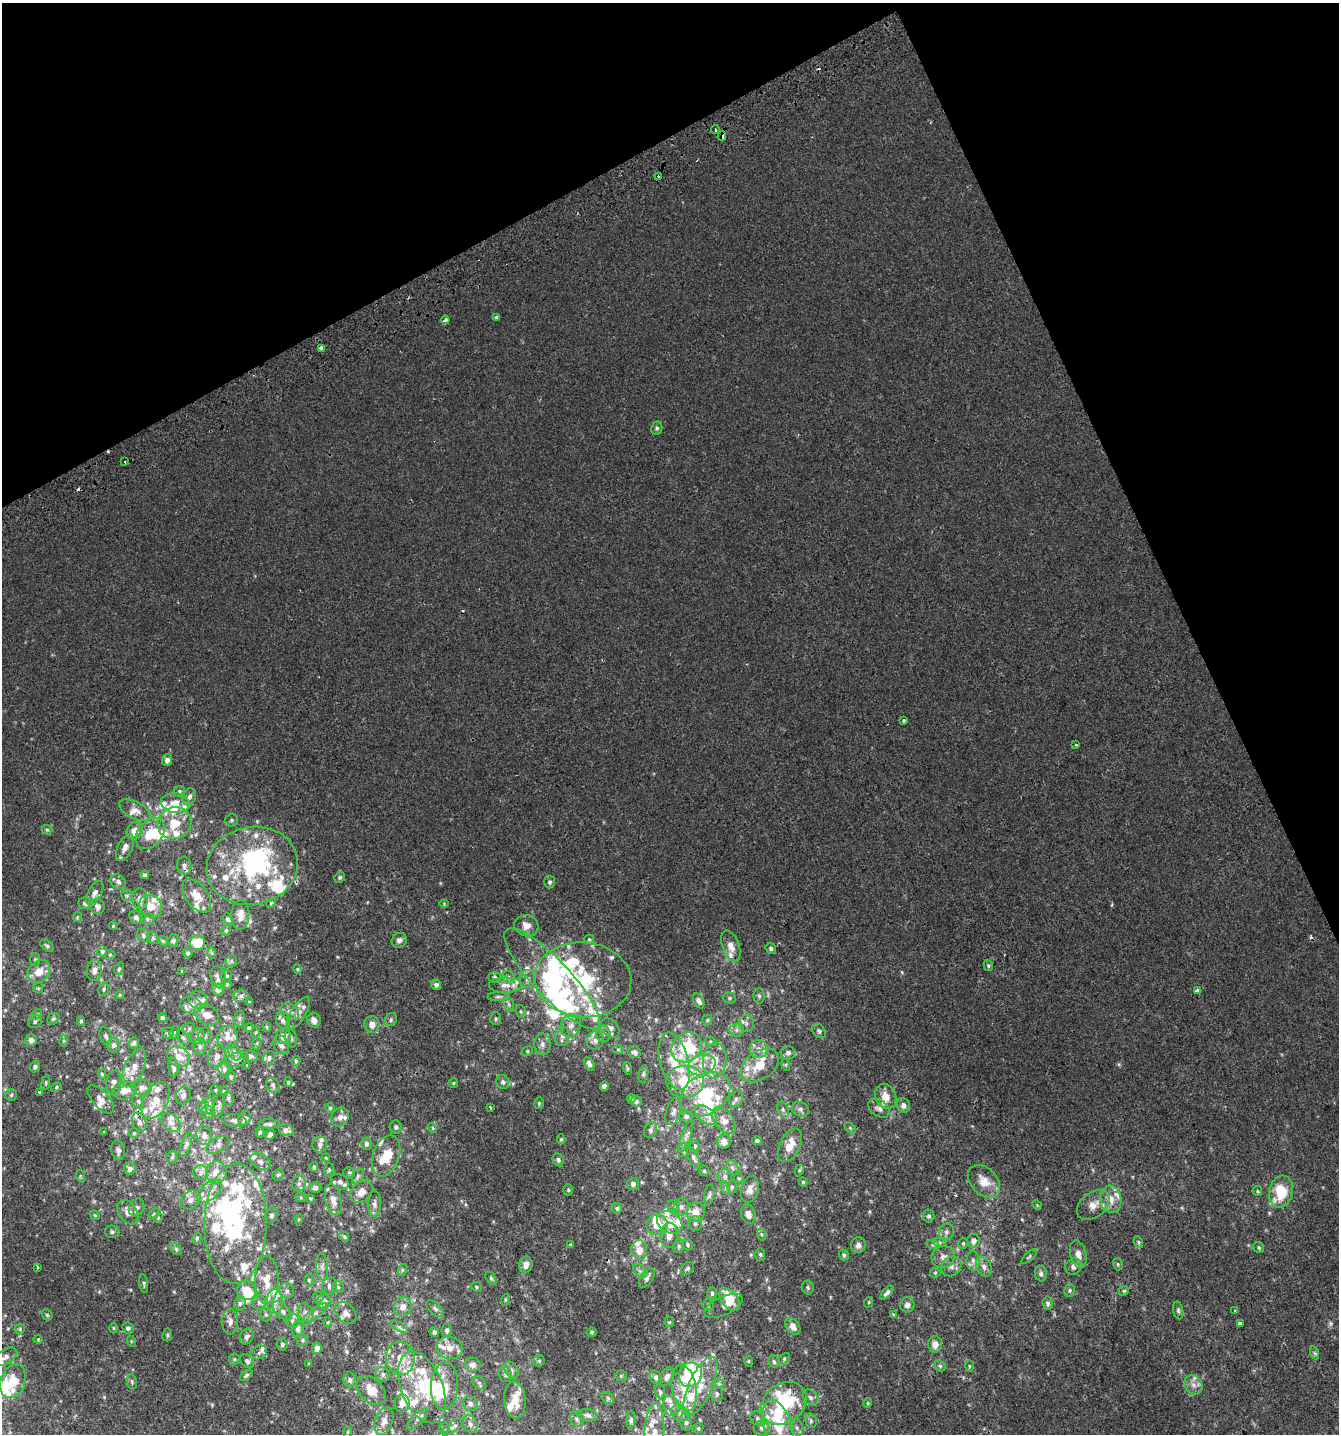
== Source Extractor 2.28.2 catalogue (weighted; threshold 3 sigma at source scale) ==
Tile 3 of 4 x 4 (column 3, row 1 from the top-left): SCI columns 2850-4186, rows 4335-5766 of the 5641 x 5808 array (HDU 1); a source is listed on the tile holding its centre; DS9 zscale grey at full resolution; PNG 1341 x 1436 px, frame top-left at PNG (2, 3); each listed source drawn as its Kron ellipse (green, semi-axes under 4 px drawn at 4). Shown black and unused: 23% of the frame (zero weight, under 2 of 3 exposures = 2% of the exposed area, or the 3 px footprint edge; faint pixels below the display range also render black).
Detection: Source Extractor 2.28.2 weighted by HDU 2 'WHT'; one run over the whole footprint, this tile lists its part. Background 0.00169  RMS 0.003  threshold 0.0136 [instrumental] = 3 sigma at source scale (4.5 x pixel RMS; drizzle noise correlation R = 1.50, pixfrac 1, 0.0396/0.0396 arcsec/px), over >= 5 px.
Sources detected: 594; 10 inside a brighter object's white glare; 4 cosmic-ray / hot-pixel residue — neither listed nor drawn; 130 inside a brighter listed object's ellipse — not listed separately; the other 450 listed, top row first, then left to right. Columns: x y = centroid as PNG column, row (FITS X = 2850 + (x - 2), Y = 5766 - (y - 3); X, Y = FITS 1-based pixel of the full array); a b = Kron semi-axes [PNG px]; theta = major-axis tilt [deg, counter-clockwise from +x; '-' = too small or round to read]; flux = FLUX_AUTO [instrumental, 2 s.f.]
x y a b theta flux
715 129 4 3 - 1.8
722 136 5 3 - 6.1
658 176 3 3 - 3
496 317 3 3 - 0.88
445 320 4 3 - 1.4
321 348 4 3 - 1.2
657 428 7 5 81 0.59
125 462 3 3 - 0.77
904 720 4 3 - 0.48
1076 745 4 3 - 0.29
167 760 6 5 - 1.2
179 791 5 5 - 0.56
189 797 9 6 66 1
175 803 14 10 -4 3.2
135 810 17 8 -28 2.3
231 820 6 6 - 0.58
174 823 17 16 - 6.7
47 830 5 5 - 0.38
135 830 9 7 54 3.1
150 833 17 12 52 6.7
125 847 14 7 64 2
184 866 9 7 -85 1.1
252 866 46 39 13 54
145 875 4 4 - 0.64
340 877 5 5 - 0.49
118 882 8 7 - 0.92
550 882 6 5 - 0.66
95 893 13 6 60 1.5
127 896 6 5 - 0.56
197 896 19 11 -54 4.2
140 899 10 8 89 1.9
85 903 7 6 - 0.79
271 903 5 4 - 0.39
444 904 4 4 - 0.26
151 906 12 11 - 4
98 907 7 7 - 1.5
240 915 15 9 86 2.7
77 917 5 4 - 0.33
136 917 7 6 - 0.93
147 919 7 5 -2 0.66
228 919 6 5 - 0.7
113 926 4 3 - 0.26
526 926 12 10 -16 2.4
226 930 6 4 69 0.39
143 935 7 6 - 0.71
153 938 6 5 - 0.49
589 939 5 4 - 0.35
173 940 6 5 - 0.73
399 940 8 7 - 1.1
163 941 5 4 - 0.33
198 943 7 7 - 7.6
47 946 8 4 -34 0.57
731 946 16 8 -70 2.8
771 948 5 5 - 0.58
102 951 5 4 - 0.58
188 953 5 4 - 0.53
212 953 6 4 -89 0.35
110 955 5 5 - 0.39
35 960 6 5 - 0.44
231 961 6 5 - 0.51
988 965 6 4 -75 0.44
119 969 6 4 67 0.45
297 969 4 4 - 0.29
94 970 11 7 85 1.6
39 971 12 10 46 3.6
182 971 4 3 - 0.26
226 976 6 6 - 0.81
218 977 11 7 -77 1.1
494 977 6 5 - 0.5
509 977 7 5 -48 0.69
527 979 9 8 - 1.3
552 979 67 18 -47 33
583 980 48 37 -5 29
227 984 5 4 - 0.51
436 985 5 5 - 0.95
505 985 16 8 0 2.1
38 988 5 5 - 0.37
104 989 6 5 - 0.5
218 990 6 5 - 1.5
1198 990 4 4 - 1.2
120 995 4 3 - 0.34
241 996 7 6 - 0.88
759 996 8 5 -89 0.62
498 997 11 4 1 0.65
729 998 6 5 - 0.54
198 1000 9 8 - 1.5
699 1001 8 5 -61 0.96
249 1002 4 4 - 0.33
509 1004 8 5 -70 0.58
191 1005 11 8 -16 1.9
290 1011 10 7 -30 1.4
521 1011 6 5 - 0.43
298 1013 18 7 58 2
37 1014 6 4 42 0.42
207 1015 13 9 -31 3.2
162 1017 4 4 - 0.51
240 1018 8 5 83 0.64
53 1019 6 5 - 0.56
496 1019 6 5 - 0.55
283 1020 8 6 -68 0.9
314 1020 8 6 -72 1.7
391 1020 7 5 53 0.62
707 1020 5 5 - 0.4
35 1021 7 6 - 0.77
81 1021 5 3 - 0.48
746 1023 8 7 - 1.1
372 1024 8 7 - 2.3
571 1026 12 10 69 2.2
267 1027 5 4 - 0.33
249 1028 5 4 - 0.36
610 1028 11 8 -46 1.3
189 1029 7 5 45 0.56
736 1030 7 6 - 1
819 1031 8 6 -46 0.7
256 1032 6 3 72 0.34
168 1033 5 5 - 0.51
175 1033 6 5 - 0.5
603 1034 8 7 - 1.1
106 1036 9 6 -70 0.68
198 1036 8 6 63 0.98
204 1036 8 6 74 0.96
283 1036 7 7 - 2.2
562 1036 9 7 83 1.4
227 1037 11 10 - 2.4
183 1038 8 5 -53 0.69
291 1038 9 5 -79 0.72
31 1040 6 5 - 1.3
595 1040 9 8 - 1.6
64 1041 6 4 89 0.36
711 1042 6 3 -20 0.34
134 1043 6 5 - 0.65
257 1043 6 4 72 0.41
542 1044 10 8 -89 1.5
113 1045 7 6 - 0.95
281 1045 10 7 -63 1.6
200 1046 8 6 90 0.91
686 1047 16 14 42 16
618 1049 5 4 - 0.33
759 1049 9 9 - 1.9
527 1051 6 4 23 0.43
235 1052 9 6 -60 1
634 1052 6 6 - 0.73
788 1053 7 7 - 1
217 1056 11 9 65 1.7
250 1056 7 6 - 0.94
179 1057 12 9 -33 3.2
269 1058 7 6 - 0.75
237 1059 12 7 20 1.5
296 1061 5 4 - 0.4
674 1061 29 14 -74 8.2
715 1061 18 12 84 4.8
589 1064 7 5 -63 0.82
247 1065 4 3 - 0.28
702 1065 14 10 16 3.7
760 1065 21 14 36 6.4
786 1065 6 4 -73 0.31
35 1067 6 5 - 0.87
134 1067 21 9 67 3.4
174 1067 9 5 -84 1.2
627 1068 6 4 -71 0.35
224 1069 8 6 -81 0.73
102 1074 5 4 - 0.36
643 1074 8 5 77 0.52
231 1077 6 4 -77 0.46
288 1082 5 4 - 0.38
503 1082 7 6 - 0.89
685 1082 19 16 -1 11
46 1083 7 3 82 0.43
114 1083 12 7 84 1.3
453 1083 5 5 - 0.37
273 1085 8 6 -56 0.76
604 1086 5 4 - 0.91
56 1087 5 4 - 0.38
142 1088 9 7 10 1.4
125 1090 12 9 9 2.8
215 1090 5 3 - 0.25
224 1091 4 4 - 0.37
39 1092 3 3 - 0.34
705 1094 27 19 34 16
11 1095 6 6 - 0.54
183 1095 9 7 67 1.3
886 1096 13 10 -67 3.1
228 1098 7 5 -77 0.56
101 1099 17 8 -48 2.1
631 1099 4 4 - 0.56
736 1099 9 6 68 0.83
156 1100 20 12 61 4.6
138 1101 7 5 -63 0.66
636 1101 5 5 - 0.77
539 1103 6 4 76 0.46
210 1105 9 4 90 0.66
219 1105 12 5 81 0.75
903 1105 7 6 - 1.3
490 1107 3 2 - 0.49
203 1108 6 4 -73 0.43
330 1108 5 5 - 0.46
879 1108 12 8 -35 1.4
783 1109 8 5 -64 0.74
800 1109 9 7 -26 0.95
673 1111 14 7 73 1.5
207 1113 7 7 - 0.74
706 1115 13 7 -39 2.5
686 1116 7 6 - 0.85
340 1117 10 8 54 1.5
245 1118 7 6 - 1
234 1121 12 6 -8 1
724 1121 15 9 -53 2.7
139 1122 10 7 -70 1.2
171 1123 11 7 -44 1.5
269 1124 11 5 -3 0.69
396 1127 6 6 - 0.78
432 1128 5 4 - 0.48
850 1128 6 4 -45 0.42
286 1130 8 5 -16 1.3
651 1130 8 6 66 0.85
104 1132 4 3 - 0.21
260 1132 5 4 - 0.45
134 1133 5 4 - 0.35
270 1134 6 4 59 0.86
204 1135 10 7 -74 1.4
686 1136 16 4 72 1.3
561 1139 5 4 - 0.39
757 1140 5 4 - 0.53
724 1142 7 7 - 1.7
186 1144 12 5 71 0.96
320 1144 8 7 - 1.2
366 1144 6 5 - 0.76
218 1145 12 7 28 1.2
790 1145 18 10 63 4.4
695 1146 5 4 - 0.41
118 1150 10 7 -79 1
684 1150 7 7 - 0.98
386 1156 21 13 71 6.7
172 1157 6 5 - 0.5
326 1158 4 3 - 0.25
694 1158 12 5 -64 0.89
558 1160 6 5 - 0.71
260 1162 11 7 -27 1.4
314 1167 5 4 - 0.62
732 1168 8 6 -68 0.86
130 1169 6 6 - 1.1
329 1170 6 5 - 0.46
799 1170 6 4 64 0.4
704 1171 5 5 - 0.37
216 1172 11 10 - 3.4
349 1172 6 5 - 0.45
201 1173 7 7 - 1.1
278 1175 6 5 - 0.47
80 1176 6 4 -72 0.36
358 1176 8 5 63 0.74
725 1176 7 7 - 0.97
739 1178 5 4 - 0.36
984 1181 19 13 -46 4.3
340 1182 9 7 -33 0.95
803 1182 4 4 - 0.36
299 1184 8 7 - 0.94
633 1184 6 6 - 0.99
732 1187 6 5 - 0.54
315 1188 6 5 - 0.82
726 1188 7 4 -70 0.48
750 1189 14 8 76 2.1
568 1190 6 4 -88 0.43
210 1191 14 8 41 2.5
1257 1191 5 4 - 0.37
361 1192 12 9 47 2.3
1281 1192 16 11 75 11
709 1195 11 5 80 0.74
301 1198 5 3 - 0.34
310 1198 4 3 - 0.31
1111 1199 14 10 -80 3.2
190 1200 11 8 36 1.6
333 1200 16 8 -77 2.4
374 1204 13 6 89 1.2
1037 1205 5 4 - 0.26
1093 1205 18 12 38 3.3
673 1206 6 6 - 0.54
137 1207 9 7 62 1.2
681 1207 8 7 - 1.4
617 1208 5 5 - 0.52
128 1212 13 9 -56 2.4
696 1212 10 9 - 3.2
154 1214 7 4 46 0.41
748 1214 10 7 -68 1.9
95 1215 5 4 - 0.41
271 1215 8 6 69 0.75
929 1216 6 6 - 0.67
158 1218 5 4 - 0.28
299 1219 5 3 - 0.26
235 1223 60 31 89 42
670 1223 14 10 -33 6
695 1223 7 7 - 0.82
657 1225 11 10 - 4
112 1232 7 6 - 0.73
946 1232 9 7 68 1.1
761 1234 6 4 -71 0.41
669 1235 12 8 87 2.4
344 1237 5 4 - 0.44
197 1238 6 4 77 0.41
973 1241 7 6 - 1.5
939 1242 7 4 -19 0.61
1138 1242 6 4 -63 0.43
963 1243 5 4 - 0.38
687 1244 6 5 - 0.56
570 1245 4 3 - 0.31
858 1245 8 7 - 1.4
933 1245 6 4 -16 0.52
679 1246 7 5 75 0.61
1259 1248 6 5 - 0.51
176 1249 7 4 -46 0.46
639 1250 10 8 -80 3.4
760 1254 6 5 - 0.47
1078 1254 14 8 -75 2.2
844 1255 5 5 - 0.59
943 1257 12 11 - 2
1029 1257 9 3 43 0.47
973 1261 10 6 -89 1.2
1118 1264 6 4 -71 0.45
526 1265 8 6 78 1.9
951 1266 11 9 40 1.5
37 1267 3 3 - 0.95
322 1267 13 6 -87 1.2
984 1267 10 7 -65 1.3
1073 1267 8 8 - 1.3
688 1268 7 5 47 0.58
402 1270 6 3 72 0.37
640 1271 8 5 -44 0.8
935 1273 5 5 - 0.35
1041 1273 8 6 -84 0.9
491 1278 7 4 -63 0.55
647 1278 11 6 56 1.1
267 1280 24 12 90 5
309 1280 5 4 - 0.37
144 1284 9 3 -82 0.47
330 1286 8 7 - 1.4
338 1287 6 5 - 0.57
476 1287 6 4 -25 0.46
808 1287 7 6 - 0.59
246 1290 10 9 - 4.1
1070 1290 6 5 - 0.53
287 1291 8 7 - 0.91
1124 1291 5 4 - 0.38
712 1293 6 4 90 0.56
887 1293 8 4 48 0.92
318 1297 5 5 - 0.49
505 1300 6 4 73 0.37
730 1300 13 8 -50 4.9
275 1301 12 8 -86 2.1
324 1301 7 6 - 1.6
259 1302 7 6 - 0.92
869 1302 5 3 - 0.27
240 1303 7 5 78 0.76
1048 1303 7 5 -84 0.74
708 1305 6 5 - 0.42
907 1305 7 7 - 1.3
724 1306 20 9 25 1.7
403 1307 10 8 73 2.1
435 1309 11 5 -43 0.79
1178 1310 9 5 -78 0.69
1235 1310 4 2 - 0.26
282 1311 12 6 -42 1.4
306 1313 9 7 -58 1.4
346 1313 12 9 -48 2.1
314 1314 16 5 39 1.4
47 1315 6 4 -45 0.4
266 1315 7 5 -88 0.5
893 1315 4 4 - 0.34
292 1321 7 7 - 0.83
230 1322 13 8 89 1.6
328 1322 5 3 - 0.29
669 1322 5 4 - 0.34
1240 1323 4 3 - 1
793 1326 9 6 -53 1.7
400 1327 9 4 -31 0.74
113 1328 5 3 - 0.29
128 1328 6 5 - 0.65
20 1329 5 5 - 0.38
298 1329 8 6 79 0.9
447 1330 7 5 83 0.81
434 1332 5 4 - 0.6
592 1332 5 5 - 0.53
167 1335 6 5 - 0.53
247 1336 8 6 61 1.2
38 1339 4 4 - 0.27
302 1340 6 5 - 0.53
131 1341 6 3 -72 0.28
282 1344 6 5 - 0.71
935 1344 8 7 - 2
317 1348 5 5 - 1.8
449 1348 13 11 -7 2.8
259 1352 8 6 23 0.95
1315 1353 7 4 -70 0.52
5 1357 13 7 31 1.6
400 1358 17 14 -81 5.4
234 1359 6 5 - 0.47
784 1359 7 4 46 0.5
247 1361 8 6 -45 0.85
539 1361 5 5 - 0.49
748 1361 5 3 - 0.27
774 1362 6 5 - 0.67
309 1364 3 3 - 0.39
472 1365 8 7 - 1.2
940 1366 6 5 - 0.48
969 1366 5 3 - 0.3
511 1370 9 6 -55 0.85
383 1374 7 7 - 1
505 1374 8 6 -73 0.94
246 1375 7 4 40 0.59
690 1375 12 11 - 31
621 1376 5 5 - 0.44
656 1377 7 5 -59 1.1
667 1377 10 6 59 1.4
350 1380 7 6 - 0.97
13 1381 17 12 69 9.4
132 1382 7 5 -80 0.57
479 1383 7 6 - 0.62
719 1384 6 4 -18 0.45
1193 1385 10 8 -59 1.8
445 1386 24 13 87 6.2
700 1386 32 11 66 6.8
422 1387 38 21 -68 17
684 1388 23 12 -79 6
371 1390 17 11 -43 4.7
660 1392 7 5 -78 0.7
717 1394 8 6 -82 0.78
608 1398 7 5 -47 0.67
810 1398 9 7 -44 0.96
515 1400 18 10 -85 4.4
402 1403 9 7 86 2.7
784 1403 24 19 38 21
868 1403 4 4 - 0.32
470 1404 8 7 - 1
672 1406 10 8 -69 2
680 1413 9 7 -43 1.3
588 1415 10 6 -8 0.94
757 1418 7 6 - 0.68
417 1419 14 5 44 1.3
577 1419 8 6 -66 0.77
631 1420 9 4 87 0.7
384 1421 14 9 71 2.4
811 1421 7 5 -77 0.75
686 1422 9 5 -74 0.81
470 1424 9 6 -64 1.1
453 1427 13 5 38 1.1
444 1428 6 5 - 0.43
698 1428 5 4 - 0.41
761 1428 8 7 - 1
797 1428 8 6 -73 0.89
778 1429 30 14 -73 7
348 1432 5 4 - 0.32
654 1434 31 10 88 4.9
Overlapping masked pixels (flux is a lower limit): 4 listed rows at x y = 715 129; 722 136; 184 866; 784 1403
Isophote crosses this tile's border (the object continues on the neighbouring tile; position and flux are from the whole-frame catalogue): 2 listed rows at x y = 778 1429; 654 1434
Unlisted compact peaks at least as high as the median listed source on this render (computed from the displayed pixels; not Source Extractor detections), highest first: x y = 902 972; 104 1397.